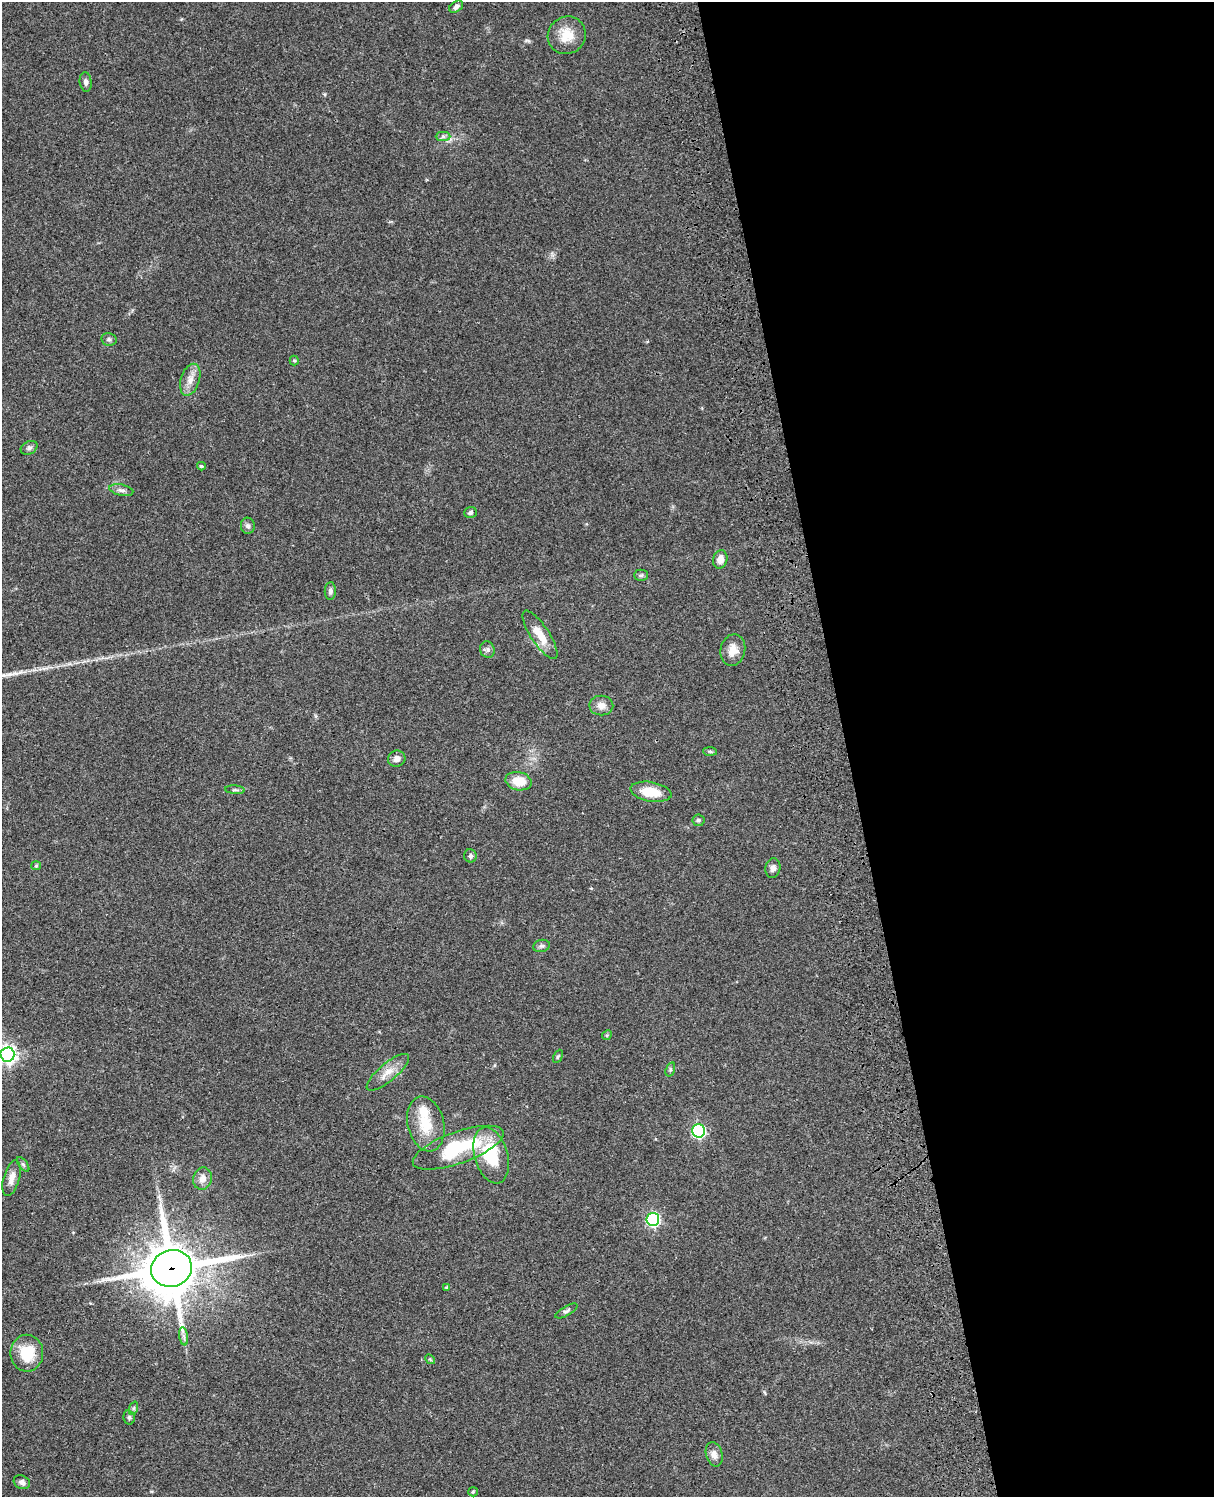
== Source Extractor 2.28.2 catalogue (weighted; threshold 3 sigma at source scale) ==
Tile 8 of 4 x 3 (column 4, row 2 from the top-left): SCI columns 3758-4969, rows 1774-3268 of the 5088 x 4928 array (HDU 1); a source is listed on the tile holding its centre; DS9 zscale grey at full resolution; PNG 1216 x 1499 px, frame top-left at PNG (2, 2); each listed source drawn as its Kron ellipse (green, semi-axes under 4 px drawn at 4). Shown black and unused: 30% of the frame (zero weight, under 3 of 4 exposures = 6% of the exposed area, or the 3 px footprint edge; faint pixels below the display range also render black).
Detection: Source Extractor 2.28.2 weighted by HDU 2 'WHT'; one run over the whole footprint, this tile lists its part. Background 0.098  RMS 0.0063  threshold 0.0283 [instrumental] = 3 sigma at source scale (4.5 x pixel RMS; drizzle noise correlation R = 1.50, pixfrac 1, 0.05/0.05 arcsec/px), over >= 5 px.
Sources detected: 54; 1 inside a brighter listed object's ellipse — not listed separately; the other 53 listed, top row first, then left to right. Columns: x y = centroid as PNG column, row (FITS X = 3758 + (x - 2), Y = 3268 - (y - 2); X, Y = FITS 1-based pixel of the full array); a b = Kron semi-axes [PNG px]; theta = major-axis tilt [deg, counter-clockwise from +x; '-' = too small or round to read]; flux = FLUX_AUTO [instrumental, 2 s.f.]
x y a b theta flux
456 7 7 5 35 1.9
567 35 19 18 - 12
86 82 9 6 -84 2.1
443 136 7 4 1 1.5
109 339 8 6 -11 1.6
294 360 5 4 - 0.78
190 380 16 9 72 5.7
29 448 9 6 27 1.7
201 466 4 3 - 1
121 490 12 5 -12 2.3
470 512 6 5 - 1.6
248 526 8 7 - 1.9
720 559 9 7 76 5.2
641 575 7 5 1 1.3
330 591 9 5 86 1.8
540 635 28 9 -56 11
487 650 8 7 - 1.8
733 650 16 12 77 7.3
601 706 12 10 0 4.3
710 751 7 4 -2 1
397 759 9 8 - 3.2
518 781 13 9 -12 11
235 790 10 3 -4 1.2
651 792 21 9 -9 15
698 820 6 5 - 1.4
470 856 6 6 - 1.9
36 866 5 4 - 0.8
773 868 10 7 79 2.7
541 946 8 6 14 1.6
607 1035 5 4 - 0.78
7 1055 7 7 - 270
558 1056 7 4 62 0.83
670 1069 7 4 72 1.1
388 1072 26 9 40 7.6
426 1124 28 18 -76 17
698 1131 6 6 - 100
458 1148 48 15 20 46
491 1155 29 16 -74 31
23 1164 8 4 -54 1.2
12 1178 18 8 74 5.1
202 1179 11 9 75 4.7
653 1219 6 6 - 100
171 1268 21 18 18 3200
447 1288 4 4 - 1.2
566 1311 12 5 30 1.6
184 1336 9 4 -81 1.8
27 1353 18 16 90 20
430 1359 5 4 - 0.75
134 1408 7 4 71 1.1
129 1417 7 5 -77 1.3
714 1454 12 8 -74 4.1
22 1482 8 6 -28 2.5
473 1492 5 4 - 0.74
Overlapping masked pixels (flux is a lower limit): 1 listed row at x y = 171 1268
Isophote crosses this tile's border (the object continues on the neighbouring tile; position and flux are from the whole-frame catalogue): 1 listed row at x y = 7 1055